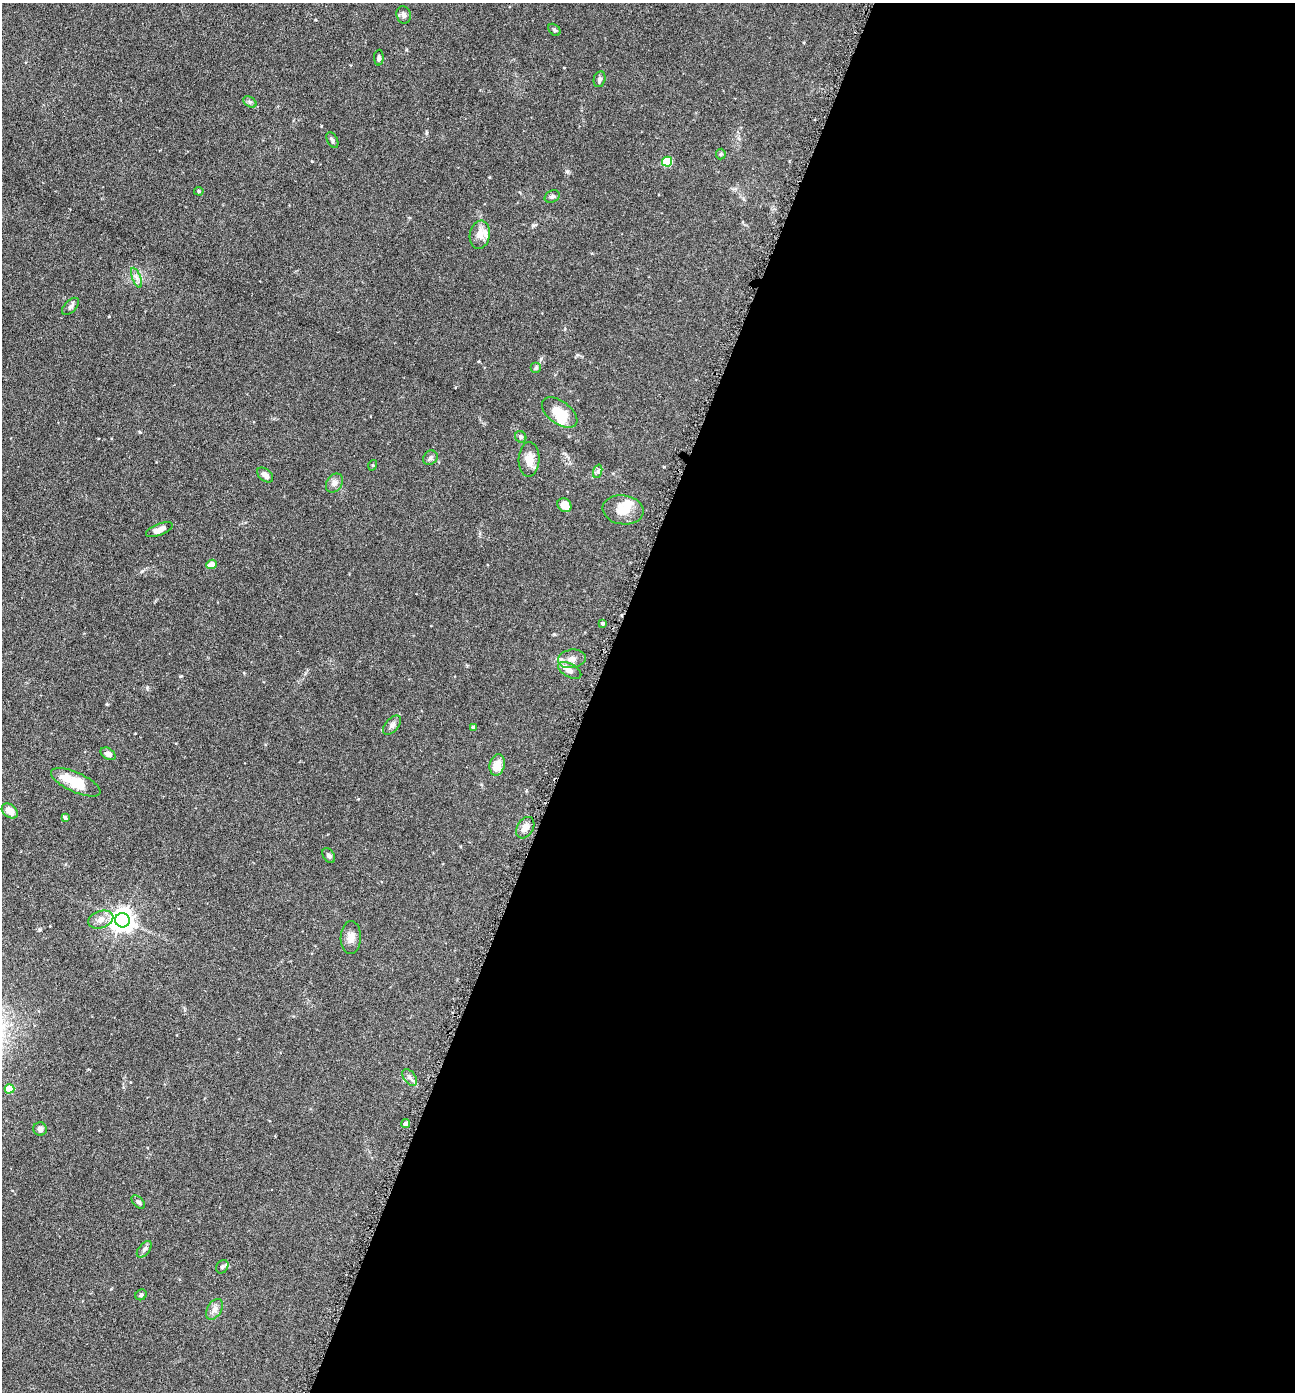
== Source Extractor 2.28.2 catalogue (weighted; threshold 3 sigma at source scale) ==
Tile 12 of 4 x 4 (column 4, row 3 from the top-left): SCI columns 4158-5450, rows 1396-2785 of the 5592 x 5569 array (HDU 1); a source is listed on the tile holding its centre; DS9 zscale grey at full resolution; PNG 1297 x 1394 px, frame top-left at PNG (2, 3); each listed source drawn as its Kron ellipse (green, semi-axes under 4 px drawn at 4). Shown black and unused: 54% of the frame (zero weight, under 3 of 6 exposures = <1% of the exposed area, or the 3 px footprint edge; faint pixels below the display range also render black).
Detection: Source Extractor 2.28.2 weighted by HDU 2 'WHT'; one run over the whole footprint, this tile lists its part. Background 0.117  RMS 0.0071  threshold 0.0289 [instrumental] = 3 sigma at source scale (4.09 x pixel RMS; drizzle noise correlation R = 1.36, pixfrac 0.8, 0.05/0.05 arcsec/px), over >= 5 px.
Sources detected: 54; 1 inside a brighter object's white glare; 1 cosmic-ray / hot-pixel residue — neither listed nor drawn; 2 inside a brighter listed object's ellipse — not listed separately; the other 50 listed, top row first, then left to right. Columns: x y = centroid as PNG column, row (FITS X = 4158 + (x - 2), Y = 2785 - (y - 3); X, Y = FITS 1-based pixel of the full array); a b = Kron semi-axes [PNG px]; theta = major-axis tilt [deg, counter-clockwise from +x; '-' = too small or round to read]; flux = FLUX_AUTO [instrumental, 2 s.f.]
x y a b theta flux
404 15 9 7 -74 2.2
554 30 7 5 -43 1.3
379 58 8 4 88 1.4
599 79 8 5 76 1.7
250 102 7 4 -33 1.4
332 140 8 5 -63 1.5
721 154 5 5 - 0.91
667 162 5 5 - 31
199 191 5 4 - 0.84
552 197 8 6 26 1.6
480 235 14 10 80 6.4
136 278 10 3 -69 1.8
70 306 10 6 46 1.9
536 368 5 5 - 0.92
560 413 20 11 -37 15
521 437 6 5 - 1.4
430 458 8 6 45 1.8
529 459 17 10 88 7
373 465 5 3 - 0.61
598 471 7 4 72 1.2
265 475 9 6 -40 3.2
334 483 10 7 55 3
564 505 7 6 - 7.1
623 510 20 14 -8 11
159 530 14 5 22 4.8
211 564 5 4 - 6.4
603 623 3 3 - 1.4
572 659 14 9 8 5.1
570 670 13 6 -30 4.7
392 725 11 6 48 2.5
473 727 4 3 - 1.3
108 754 8 5 -32 3
497 765 11 7 76 7.6
76 782 27 10 -24 19
10 811 9 6 -39 5.7
65 818 4 3 - 1.3
525 828 11 8 58 4.5
329 856 8 5 -56 1.8
101 919 13 8 17 4.4
123 920 7 7 - 520
351 938 16 10 87 4.9
410 1077 9 5 -54 2.2
9 1089 5 4 - 17
406 1124 4 4 - 2.5
40 1129 7 6 - 2.4
138 1202 8 4 -45 1.5
144 1249 9 5 52 1.9
222 1267 7 5 55 1.3
141 1295 6 5 - 1.5
214 1309 11 7 59 3.2